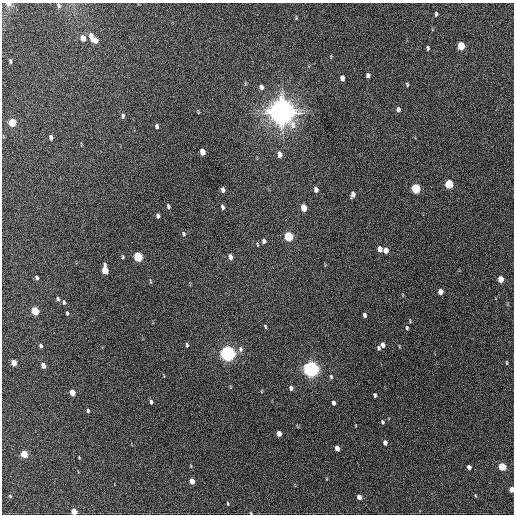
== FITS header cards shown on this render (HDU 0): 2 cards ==
NAXIS1  =                  512 / Axis length
NAXIS2  =                  512 / Axis length

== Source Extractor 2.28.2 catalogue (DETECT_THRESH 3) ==
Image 512 x 512 px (HDU 0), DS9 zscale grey, 1 PNG px = 1 image px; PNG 516 x 516 px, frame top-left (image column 1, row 512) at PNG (2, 3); no overlay
Background 233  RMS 15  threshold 44.6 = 3 sigma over >= 5 px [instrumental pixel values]
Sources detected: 85; all 85 listed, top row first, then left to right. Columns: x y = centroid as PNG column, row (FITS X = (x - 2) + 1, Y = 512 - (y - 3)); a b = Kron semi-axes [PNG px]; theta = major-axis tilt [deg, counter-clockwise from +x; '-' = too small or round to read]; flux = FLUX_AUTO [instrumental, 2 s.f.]
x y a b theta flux
8 4 7 6 - 3.0e+03
58 6 7 4 -73 2.2e+03
436 14 6 3 84 1.6e+03
91 36 9 5 -79 7.2e+03
83 38 6 4 -78 1.0e+04
95 40 6 4 -81 5.8e+03
461 46 6 5 - 2.8e+04
428 48 4 3 - 1.6e+03
10 61 5 3 - 1.7e+03
368 75 5 4 - 2.9e+03
342 78 6 4 -87 4.3e+03
407 84 5 3 - 1.2e+03
261 87 7 5 -79 3.1e+03
398 109 6 5 - 2.9e+03
282 111 9 8 - 1.8e+06
198 112 7 3 -65 9.4e+02
123 116 6 4 80 1.8e+03
12 122 6 4 -78 2.9e+04
157 126 5 4 - 2.2e+03
51 137 5 3 - 3.1e+03
202 152 6 4 -83 1.1e+04
280 154 6 5 - 6.1e+03
449 184 6 5 - 4.0e+04
416 188 6 5 - 5.6e+04
223 190 5 4 - 3.6e+03
316 190 5 4 - 3.5e+03
353 194 6 4 85 4.3e+03
168 206 5 3 - 1.8e+03
222 207 6 4 -73 2.1e+03
303 208 6 4 -80 1.4e+04
158 216 5 3 - 2.8e+03
184 234 7 5 -73 1.8e+03
289 236 6 5 - 5.4e+04
264 241 6 5 - 2.7e+03
132 242 2 2 - 1.5e+03
257 245 6 3 -81 9.8e+02
380 249 5 4 - 6.1e+03
386 250 5 4 - 6.2e+03
123 257 5 3 - 1.2e+03
138 257 6 5 - 6.2e+04
230 257 6 4 -76 4.4e+03
105 270 7 4 -83 1.9e+04
37 278 5 4 - 1.8e+03
500 279 5 4 - 1.2e+04
150 281 5 3 - 9.5e+02
440 292 5 4 - 7.6e+03
58 299 6 4 -74 1.8e+03
64 302 7 4 -78 1.5e+03
35 311 5 4 - 3.3e+04
67 313 5 3 - 1.4e+03
364 315 4 3 - 2.4e+03
265 326 4 2 - 1.2e+03
407 328 6 4 -81 1.6e+03
187 345 5 3 - 1.4e+03
383 345 5 4 - 3.6e+03
41 346 4 3 - 2.4e+03
379 348 6 4 80 1.7e+03
241 349 9 6 -82 3.1e+03
228 353 6 5 - 4.7e+05
14 363 5 4 - 1.0e+04
507 363 6 3 -90 9.8e+02
43 365 5 4 - 5.8e+03
311 369 6 5 - 5.4e+05
331 377 6 4 -75 1.6e+03
291 388 6 4 -78 2.8e+03
72 393 5 4 - 1.2e+04
375 395 4 3 - 1.7e+03
151 402 5 3 - 2.1e+03
333 403 5 3 - 3.0e+03
88 411 5 3 - 1.7e+03
382 422 4 3 - 1.6e+03
279 434 5 4 - 6.7e+03
385 443 5 4 - 4.4e+03
337 448 5 4 - 5.8e+03
24 454 5 4 - 2.5e+04
79 457 3 3 - 7.0e+02
469 467 4 4 - 4.4e+03
502 467 5 4 - 3.1e+04
192 481 5 4 - 1.0e+04
512 489 5 4 - 6.9e+03
10 496 5 4 - 1.2e+03
359 497 5 4 - 5.7e+03
228 503 5 4 - 1.2e+03
74 512 5 4 - 1.2e+04
251 513 4 3 - 7.9e+02
At the frame edge (FLAGS 8, measured only in part): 5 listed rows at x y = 8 4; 58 6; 512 489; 74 512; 251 513